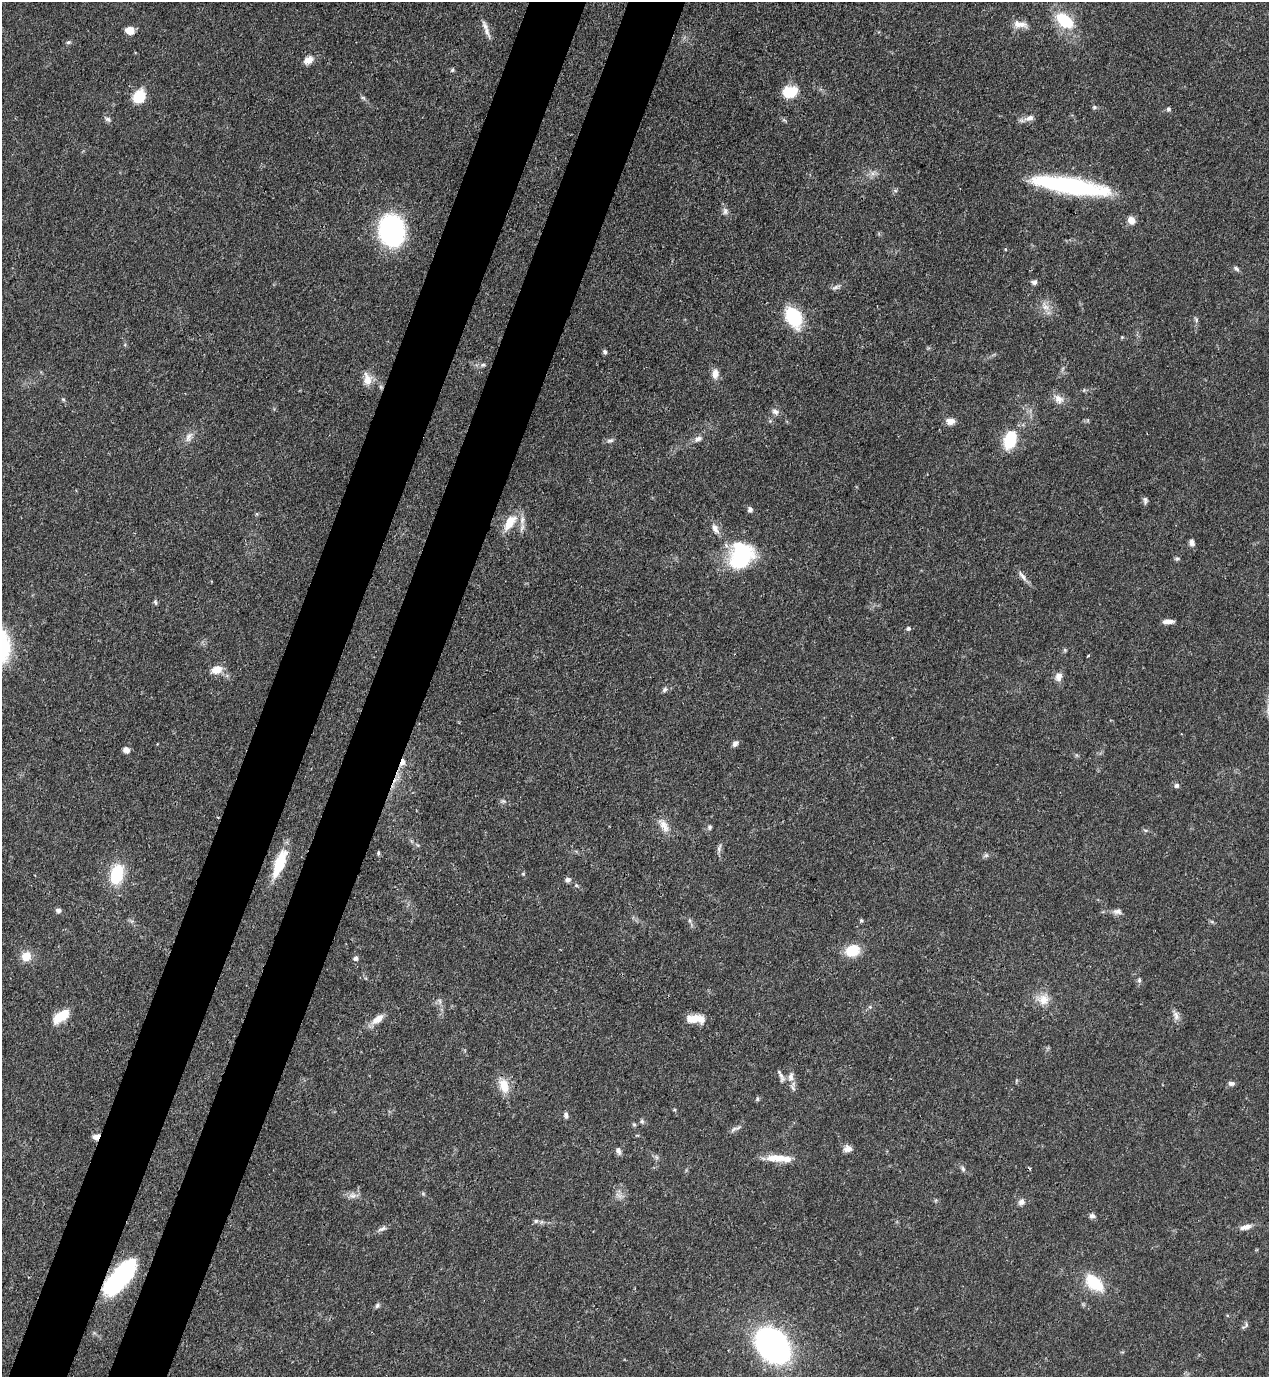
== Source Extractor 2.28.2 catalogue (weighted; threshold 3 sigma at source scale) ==
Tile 7 of 4 x 4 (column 3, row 2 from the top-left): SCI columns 2758-4024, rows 2791-4165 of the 5643 x 5583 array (HDU 1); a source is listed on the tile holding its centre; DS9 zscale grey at full resolution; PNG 1271 x 1379 px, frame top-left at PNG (2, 2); no overlay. Shown black and unused: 9% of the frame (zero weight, under 3 of 4 exposures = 7% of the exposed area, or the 3 px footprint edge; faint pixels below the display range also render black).
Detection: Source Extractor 2.28.2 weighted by HDU 2 'WHT'; one run over the whole footprint, this tile lists its part. Background 0.07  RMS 0.0036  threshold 0.016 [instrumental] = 3 sigma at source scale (4.5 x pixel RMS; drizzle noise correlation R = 1.50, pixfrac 1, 0.05/0.05 arcsec/px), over >= 5 px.
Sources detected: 121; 1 cosmic-ray / hot-pixel residue — not listed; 5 inside a brighter listed object's ellipse — not listed separately; the other 115 listed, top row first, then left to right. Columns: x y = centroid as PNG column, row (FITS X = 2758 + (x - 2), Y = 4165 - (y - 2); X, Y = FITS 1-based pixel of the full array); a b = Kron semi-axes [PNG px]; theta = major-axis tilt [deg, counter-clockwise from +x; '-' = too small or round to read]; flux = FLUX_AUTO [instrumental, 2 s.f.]
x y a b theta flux
1064 21 21 13 -39 15
1020 24 20 9 -8 3.1
129 30 9 7 -16 4.2
487 31 20 6 -67 2.5
68 42 6 5 - 0.63
308 60 13 10 34 2.7
452 70 6 5 - 0.56
790 92 16 11 13 9.5
139 96 11 9 64 12
363 98 8 4 -24 0.67
1094 107 7 6 - 0.66
1168 109 6 5 - 0.79
1029 118 14 7 20 2.2
108 119 9 6 -27 1
873 173 7 7 - 1.5
1068 186 70 15 -9 57
725 211 10 8 90 1.4
1131 220 8 7 - 3.5
391 230 23 19 -81 67
1005 249 4 3 - 0.27
1236 268 9 5 -34 0.89
1034 282 7 6 - 1.1
836 287 14 5 27 1.2
1046 307 15 9 -53 3.1
794 317 18 12 -61 24
1196 320 8 5 -64 0.73
1122 337 4 4 - 0.37
605 352 6 5 - 0.75
483 365 8 5 1 0.88
715 374 11 8 81 3
367 379 18 11 -82 3.8
63 399 5 5 - 0.51
1059 399 16 11 -42 3
775 412 10 8 -45 1.7
950 421 12 8 -4 2.5
189 437 15 8 68 2.4
698 439 11 6 36 1.6
1010 440 16 10 71 17
610 441 10 5 5 1
1145 500 9 5 -86 0.98
750 510 6 5 - 1.2
510 523 23 11 55 7.1
715 529 14 8 -61 2.4
1192 542 8 6 -78 1.5
741 555 32 27 59 29
1177 559 7 5 15 0.64
1022 576 17 6 -52 1.9
155 602 8 4 -76 0.67
1168 621 14 5 2 1.9
908 628 5 5 - 0.82
1065 650 6 5 - 0.51
216 670 16 11 19 3.7
1059 676 11 8 70 2.5
665 689 8 6 46 0.93
735 744 9 6 50 1.3
126 750 8 7 - 1.7
402 762 12 6 67 2.2
1177 785 6 6 - 1
503 801 7 5 -20 0.8
664 826 21 10 -59 3.9
710 827 7 6 - 0.78
1145 830 7 4 -1 0.58
418 845 6 4 -34 0.52
719 848 14 4 74 1.1
378 853 7 3 90 0.49
986 855 7 6 - 0.8
279 863 32 10 69 13
117 874 23 14 78 15
523 874 5 5 - 0.41
568 880 7 6 - 1.2
576 885 5 5 - 0.56
58 910 7 6 - 1.1
1117 911 12 7 0 1.6
690 920 8 4 -81 0.72
861 920 5 4 - 0.51
1212 922 7 4 -19 0.53
852 951 13 10 15 11
26 956 10 9 - 5.6
355 958 6 6 - 1.1
1139 980 7 5 90 0.8
1043 999 17 15 -6 5
439 1001 10 5 -67 1.2
870 1007 5 5 - 0.59
61 1016 17 8 35 10
1176 1016 13 8 -67 1.9
694 1018 17 9 9 5.5
378 1019 17 9 36 3.9
781 1076 19 6 -63 1.6
791 1077 14 7 79 2.2
1231 1083 8 6 -6 1.2
504 1086 21 13 -71 6
757 1099 6 5 - 0.58
674 1110 5 3 - 0.36
566 1115 8 6 -81 0.97
642 1121 7 5 -69 0.7
634 1124 5 5 - 0.56
734 1129 12 5 42 1.3
96 1137 9 7 33 2.2
847 1149 10 8 4 2
618 1151 10 6 -74 1.3
656 1157 7 4 -71 0.66
777 1158 29 9 0 6.6
963 1169 8 5 -72 0.83
353 1195 13 8 0 2.1
619 1195 12 5 -34 1.6
1021 1202 9 7 47 1.6
1092 1216 8 6 -10 1.1
536 1221 7 5 1 0.91
1246 1227 16 7 13 2.5
382 1229 14 5 22 1.3
120 1277 39 15 51 44
1094 1283 25 14 -40 13
377 1306 6 6 - 0.87
1246 1324 9 5 72 0.82
773 1345 24 17 -49 170
Overlapping masked pixels (flux is a lower limit): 3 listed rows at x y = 402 762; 96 1137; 120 1277